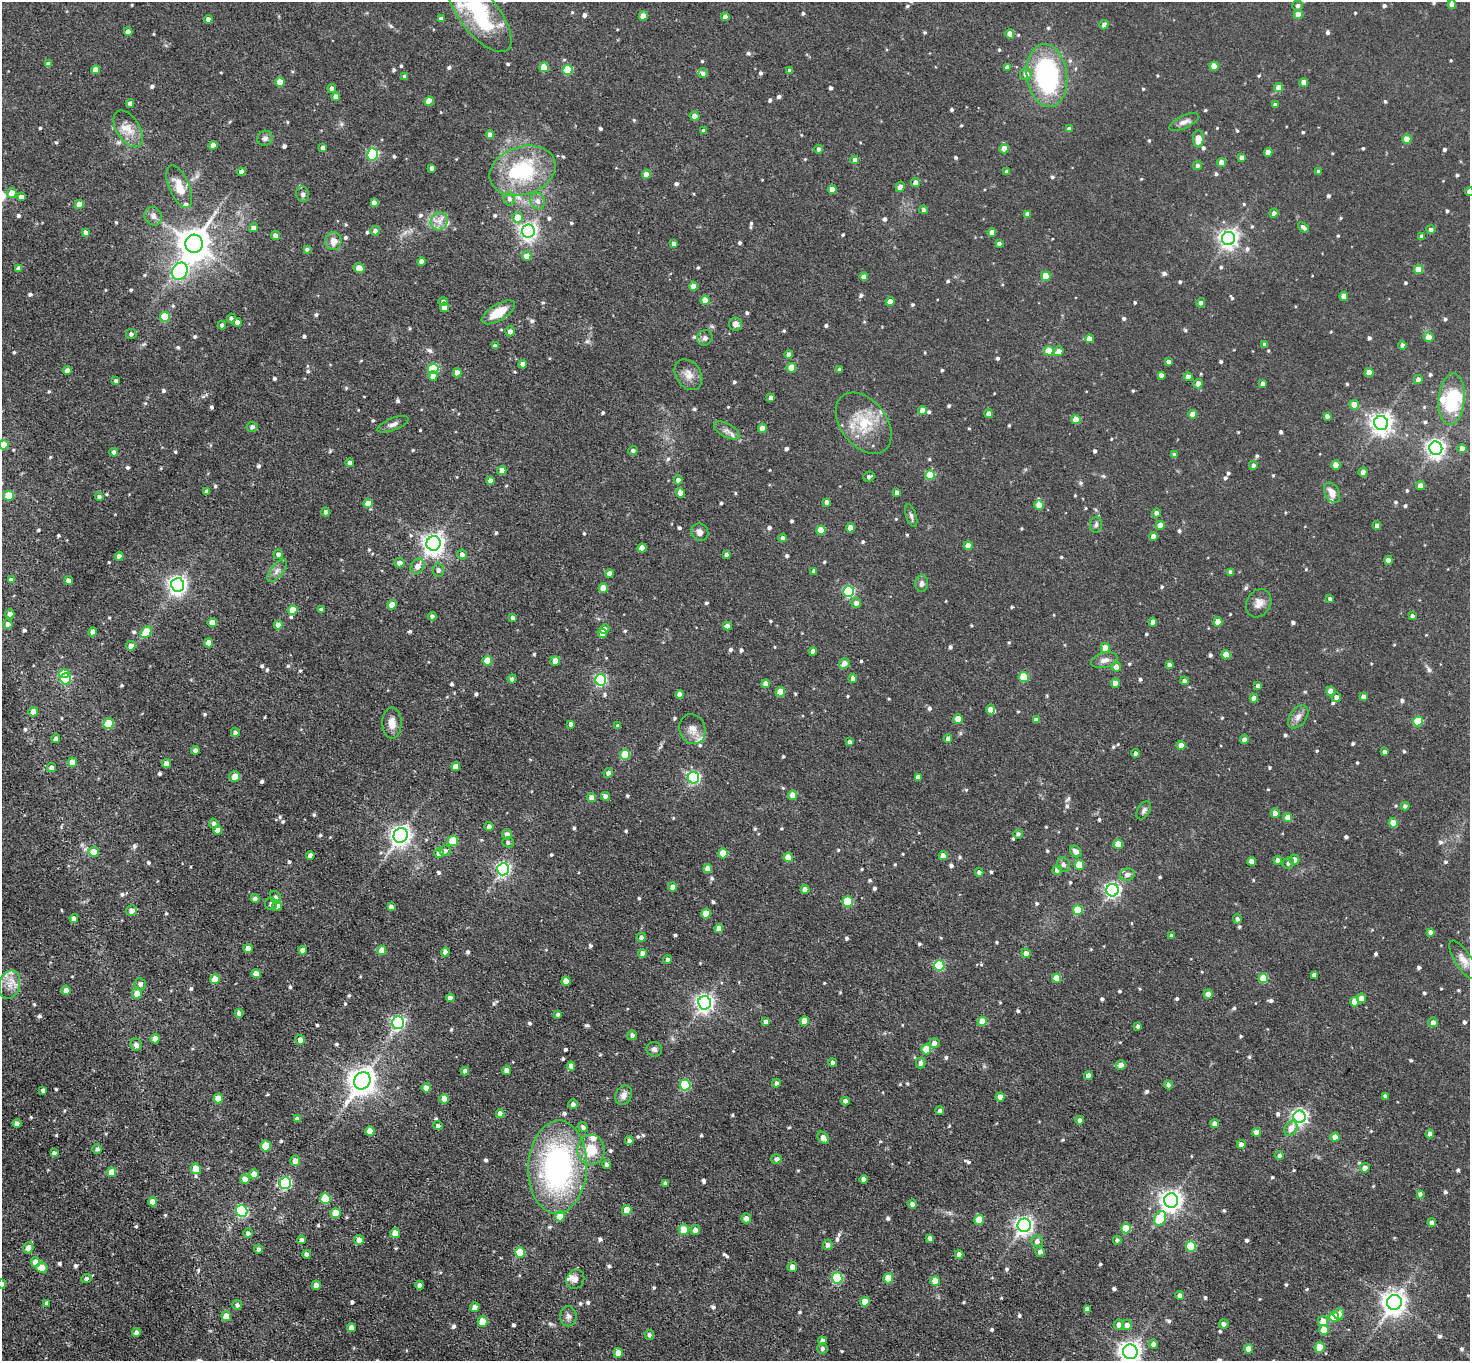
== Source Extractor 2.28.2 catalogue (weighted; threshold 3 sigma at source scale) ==
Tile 7 of 4 x 4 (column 3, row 2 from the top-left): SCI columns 2937-4404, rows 3011-4369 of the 5872 x 5879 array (HDU 1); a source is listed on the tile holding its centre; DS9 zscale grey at full resolution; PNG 1472 x 1363 px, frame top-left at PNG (2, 2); each listed source drawn as its Kron ellipse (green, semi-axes under 4 px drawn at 4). Nothing masked; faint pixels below the display range render black.
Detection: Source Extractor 2.28.2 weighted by HDU 2 'WHT'; one run over the whole footprint, this tile lists its part. Background 0.0516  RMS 0.007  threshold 0.0314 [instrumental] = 3 sigma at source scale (4.5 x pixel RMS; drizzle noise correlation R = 1.50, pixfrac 1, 0.05/0.05 arcsec/px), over >= 5 px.
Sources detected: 935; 1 inside a brighter object's white glare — neither listed nor drawn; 15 inside a brighter listed object's ellipse — not listed separately; of the other 919, all 500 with FLUX_AUTO >= 1.91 (the completeness limit of this list) listed and drawn (419 fainter detections not listed), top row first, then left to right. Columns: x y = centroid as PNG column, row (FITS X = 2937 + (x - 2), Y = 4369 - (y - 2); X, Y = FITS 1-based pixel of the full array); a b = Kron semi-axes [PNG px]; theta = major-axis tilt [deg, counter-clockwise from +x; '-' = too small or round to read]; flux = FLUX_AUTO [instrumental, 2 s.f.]
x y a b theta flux
1452 5 4 4 - 4.6
1298 6 5 5 - 2.1
479 15 45 19 -51 61
1298 15 4 4 - 9
643 16 4 4 - 7.7
725 17 4 4 - 4.7
208 19 4 4 - 3.4
441 19 4 4 - 2.8
1104 25 5 4 - 2.7
128 32 4 4 - 4.6
1010 34 4 4 - 7.4
48 64 4 4 - 3.2
1214 66 4 4 - 10
544 67 5 4 - 16
1007 67 4 4 - 2.1
96 70 4 4 - 7.5
567 70 5 5 - 29
790 71 4 4 - 2.2
703 73 5 5 - 2.4
1026 74 6 6 - 4.3
1047 75 31 20 -83 95
405 76 4 4 - 2.3
280 82 4 4 - 13
1304 82 4 4 - 6.6
332 88 4 4 - 2.5
1279 88 4 4 - 7.2
336 97 4 4 - 4.3
429 101 4 4 - 13
130 103 4 4 - 3
1275 105 4 4 - 2.6
694 116 5 4 - 4.4
1184 122 16 6 25 3.8
128 129 20 11 -58 10
1069 129 4 4 - 2.4
704 131 4 4 - 2.3
490 135 4 4 - 4.2
265 138 8 7 - 2.5
1198 139 9 5 -89 8
1407 139 4 4 - 13
213 145 4 4 - 5.6
323 148 4 4 - 2.9
819 149 4 4 - 2.1
1004 149 4 4 - 8.2
1268 152 4 4 - 6.2
373 154 6 5 - 77
1242 157 4 4 - 3.2
855 160 4 4 - 4.2
1222 162 4 4 - 6.4
1198 165 4 4 - 2.2
432 168 4 4 - 3
522 171 34 24 18 59
1007 171 4 4 - 2.7
241 172 4 4 - 3
1319 172 4 3 - 2.1
646 174 4 4 - 5.8
916 183 4 4 - 6.1
179 187 23 10 -67 12
900 187 5 4 - 4.2
832 189 4 4 - 7.1
1469 192 4 4 - 4.8
12 193 5 5 - 8.5
303 194 8 6 -77 2.1
21 197 4 4 - 3.8
509 199 6 5 - 2.7
538 201 8 7 - 3.7
374 202 4 4 - 3.4
79 204 4 4 - 11
924 210 4 4 - 2.1
1274 213 4 4 - 2.9
1027 214 4 4 - 3.9
153 216 9 8 - 3.5
517 217 5 5 - 9.8
439 221 9 8 - 5.3
1303 227 6 4 -40 2.8
253 228 4 4 - 3.5
1431 230 5 4 - 2
375 231 5 4 - 3.2
528 231 6 6 - 300
86 232 4 4 - 3.5
992 232 4 4 - 4.7
275 235 4 4 - 3.9
1422 236 4 4 - 2.2
1228 238 6 6 - 350
333 241 9 8 - 6.3
999 243 4 3 - 2.1
194 244 9 8 - 1400
674 244 4 4 - 2.5
307 249 4 4 - 2
527 256 5 4 - 7.4
422 261 4 4 - 4.8
19 268 4 4 - 3.5
359 268 5 5 - 11
1418 269 4 4 - 11
180 271 9 7 56 150
1046 276 5 4 - 17
864 277 4 4 - 6.1
693 286 4 4 - 5.9
1344 296 4 4 - 7.7
705 300 4 4 - 7.7
443 301 5 4 - 2.1
890 301 4 4 - 6.2
1201 303 5 4 - 2.6
445 307 4 4 - 6
498 312 19 8 31 15
165 317 5 5 - 28
231 318 4 4 - 2
237 322 4 4 - 4.9
736 324 7 6 - 3.6
222 325 4 4 - 2.3
510 331 5 4 - 3.7
131 334 5 5 - 2.5
1429 337 5 5 - 6.2
705 338 8 7 - 2.5
1089 339 4 4 - 7.2
1265 345 4 4 - 2.4
1402 345 4 4 - 2.1
495 346 4 4 - 2.2
1049 351 5 4 - 17
1058 351 5 4 - 5.5
789 354 4 4 - 4
1168 362 4 4 - 2.5
523 364 4 4 - 4.5
791 368 5 5 - 15
433 369 5 5 - 43
839 370 4 3 - 2.4
67 371 4 4 - 4.2
1369 372 4 4 - 9.1
457 373 4 4 - 6.6
688 375 17 12 -57 6.7
1161 375 4 4 - 2.7
433 376 5 4 - 5.3
1188 377 4 4 - 3.4
1418 379 4 4 - 3.4
116 381 4 4 - 2
1198 384 5 4 - 5
1263 384 4 4 - 2.3
771 398 4 4 - 3.2
1452 399 26 13 85 33
1354 405 5 4 - 9.8
922 411 4 4 - 7
989 414 4 4 - 4
1193 414 4 4 - 8.8
1327 416 4 4 - 2.5
1076 419 4 4 - 12
864 423 34 23 -52 28
1381 423 7 7 - 480
393 424 16 6 21 3.1
252 427 5 5 - 2.3
762 428 4 4 - 6.4
727 430 14 7 -28 3.7
4 445 4 4 - 12
1436 448 7 6 - 310
1462 449 4 4 - 6.7
633 450 5 4 - 2
114 452 4 4 - 2.4
1174 455 4 3 - 2.2
350 463 4 4 - 3
1253 465 4 4 - 2.2
1336 465 4 4 - 9.1
502 471 4 4 - 6.5
1363 472 5 4 - 4.8
930 475 5 5 - 26
869 477 5 5 - 2
678 480 4 4 - 2.7
490 481 4 4 - 3.8
1420 486 4 4 - 6.7
207 492 4 4 - 2.6
897 492 4 3 - 2.5
680 493 4 4 - 6.6
1332 493 11 7 -63 6.8
9 496 5 5 - 21
99 497 4 4 - 2.3
827 502 4 4 - 2.7
368 503 4 4 - 9.6
1039 505 4 4 - 9.2
325 512 4 4 - 2
1156 513 4 4 - 2.9
911 516 12 5 -72 2
1096 525 8 6 76 1.9
1160 525 4 4 - 9.4
1377 525 4 4 - 2.8
850 528 4 4 - 10
821 530 4 4 - 16
700 532 9 8 - 3.9
1153 536 4 4 - 4
783 538 4 4 - 2.1
434 543 7 7 - 460
968 546 4 4 - 9.7
642 548 4 4 - 12
278 554 4 4 - 2.5
462 555 5 5 - 2.9
726 555 4 3 - 2.3
119 556 4 4 - 4.2
1388 560 4 4 - 6.1
399 563 5 4 - 4.7
418 566 8 6 54 5.2
438 570 6 5 - 2.1
277 571 13 6 51 3.3
814 571 4 4 - 1.9
1231 572 4 4 - 2.9
609 574 4 4 - 5.1
11 580 4 4 - 2.6
69 581 4 4 - 5.1
922 584 8 6 84 2.8
178 585 6 6 - 320
603 588 4 4 - 9.1
849 592 5 5 - 75
1330 599 4 4 - 2
856 603 5 5 - 3.6
1259 603 15 12 60 5.8
392 605 4 4 - 8.9
321 609 4 4 - 2.2
293 610 5 4 - 14
10 614 4 4 - 3.8
432 616 4 4 - 2.1
1412 616 4 3 - 2.1
513 618 4 4 - 3
212 622 4 4 - 8.7
1153 622 4 4 - 5.5
1218 622 4 4 - 8.5
8 624 5 4 - 3.1
278 625 4 4 - 5.1
728 626 4 4 - 4.1
604 629 5 4 - 2.6
93 632 4 4 - 5.6
146 632 7 5 44 20
602 633 4 4 - 5.1
209 643 4 4 - 8.7
131 646 5 4 - 5.4
1105 648 5 4 - 9.8
813 651 4 4 - 4.7
1226 655 4 4 - 11
1105 660 13 7 13 4.4
487 661 5 5 - 15
555 661 5 4 - 9.1
844 663 5 5 - 6
1169 665 4 4 - 2.7
1116 667 5 4 - 6.3
64 673 5 4 - 13
1024 677 5 5 - 31
853 678 4 4 - 3.9
66 679 5 5 - 87
512 679 4 4 - 2.3
600 680 5 5 - 88
1184 681 4 4 - 2.3
1115 683 4 4 - 5.1
766 684 4 4 - 5.6
1258 686 4 4 - 2.6
1331 691 4 4 - 9.2
780 692 5 4 - 13
680 694 4 4 - 4.5
1336 697 5 5 - 2.6
1363 697 4 4 - 3.8
1254 698 4 4 - 4.9
990 709 5 4 - 4.7
33 712 5 4 - 6
1298 717 13 8 54 4.4
958 719 4 4 - 13
1036 720 4 4 - 4
1418 721 5 5 - 27
392 723 16 9 -90 7.6
108 724 5 5 - 29
571 724 4 4 - 2.7
618 726 4 4 - 1.9
692 729 15 13 -72 6.4
235 732 4 4 - 2.6
948 738 4 4 - 2.8
56 739 4 4 - 2.3
1244 740 4 4 - 3.4
850 742 4 4 - 3
1181 745 4 4 - 5.4
195 750 4 4 - 3.5
1385 752 4 3 - 2.1
1136 753 4 4 - 2.4
625 755 5 5 - 25
72 762 5 4 - 6.7
167 764 4 4 - 7.5
456 767 4 4 - 5.8
52 768 4 4 - 4.2
608 773 5 4 - 2.5
235 776 5 5 - 7.3
918 777 4 4 - 3.5
693 778 6 5 - 110
793 795 4 4 - 8.4
605 796 4 4 - 3.6
592 798 4 4 - 6.6
1405 806 4 4 - 2
1144 810 10 6 58 2.1
1275 813 5 4 - 4.4
1288 817 4 4 - 8.6
214 823 5 4 - 2.6
1393 823 5 4 - 12
489 826 4 4 - 2.9
218 830 4 4 - 6.4
507 834 5 5 - 3.7
1018 834 4 4 - 2.2
401 835 7 7 - 400
453 841 5 5 - 20
508 842 6 5 - 2
1118 844 5 4 - 15
445 851 5 5 - 2.7
94 852 5 5 - 11
1076 852 6 5 - 4.7
439 853 5 5 - 4
723 853 5 5 - 16
310 855 4 4 - 3.4
943 856 4 4 - 6.9
788 857 5 4 - 15
1278 860 4 4 - 4.2
1294 860 5 5 - 3.9
1252 861 4 4 - 5.4
1288 863 6 5 - 2.1
1063 864 7 6 - 2.5
1079 865 5 4 - 22
503 869 6 6 - 150
708 869 4 4 - 6.4
1057 870 5 4 - 3.5
979 872 4 4 - 3.2
1127 875 7 6 - 3
673 887 4 4 - 4.4
805 889 4 4 - 5.5
1112 890 6 6 - 200
276 897 7 5 -56 2.2
255 898 4 4 - 2.5
848 901 5 5 - 34
271 904 6 6 - 2.4
277 906 5 5 - 3
391 907 4 4 - 2.7
1078 910 5 5 - 28
132 911 5 5 - 4.8
706 914 5 4 - 15
74 918 4 4 - 5
1237 919 5 4 - 2
719 929 4 4 - 6.7
1430 932 4 4 - 2.7
1172 936 4 3 - 2.1
641 937 5 4 - 2.3
248 948 4 4 - 6.7
303 950 4 4 - 4.7
382 950 4 4 - 8.8
445 952 4 4 - 4
1026 953 5 4 - 4.9
642 954 4 4 - 4.3
668 960 4 4 - 2.4
1463 960 22 8 -57 6.1
939 966 5 5 - 42
256 974 5 4 - 6.1
1314 975 4 4 - 2.9
1056 978 4 4 - 12
1263 978 5 5 - 24
215 979 5 4 - 10
566 981 4 4 - 8.7
140 984 6 5 - 2.9
10 985 14 10 73 7.4
66 990 5 4 - 4.4
137 994 5 5 - 7.1
1208 994 5 4 - 3.7
450 998 4 4 - 4.8
1361 998 5 4 - 5.9
1354 1002 5 4 - 11
705 1003 6 6 - 300
239 1013 4 4 - 3.3
558 1014 4 4 - 2
804 1021 5 4 - 9.9
982 1021 5 4 - 11
766 1022 4 4 - 3.4
1433 1022 5 4 - 3.3
398 1023 6 6 - 140
1138 1026 4 3 - 2.1
632 1035 5 5 - 2.3
155 1039 4 4 - 6.3
300 1040 5 4 - 4.6
934 1043 5 5 - 4.1
136 1045 6 5 - 3
654 1049 8 7 - 2.3
926 1049 5 5 - 17
833 1062 4 4 - 2.5
921 1063 5 4 - 2.5
1121 1065 5 5 - 4.9
571 1066 4 4 - 6.2
507 1070 4 4 - 6
465 1071 4 4 - 4.3
1088 1076 4 4 - 3.9
362 1081 9 8 - 850
776 1083 4 4 - 2.1
685 1085 5 5 - 60
1168 1085 4 4 - 2.3
426 1088 4 4 - 6.1
43 1090 4 3 - 1.9
624 1095 10 8 59 4
1385 1096 4 4 - 2.6
1000 1097 4 4 - 6.8
218 1099 5 4 - 8
444 1099 5 4 - 7.4
845 1101 4 4 - 3.3
573 1104 5 5 - 2.8
940 1111 4 4 - 2.6
500 1114 4 4 - 4.4
1300 1117 6 6 - 220
297 1119 4 4 - 3.5
1080 1120 4 4 - 2.2
17 1124 4 4 - 3.2
1215 1124 4 4 - 5.4
438 1126 5 4 - 2.1
583 1127 5 4 - 2.6
1291 1128 8 6 57 6.4
370 1131 5 4 - 9.1
1256 1132 4 4 - 7.1
1430 1134 4 4 - 3.5
1335 1137 4 4 - 6.5
823 1138 7 5 -49 5.1
629 1140 4 4 - 2.7
1241 1144 4 4 - 3.1
266 1146 5 5 - 21
97 1149 5 4 - 2.3
591 1150 15 13 90 18
54 1153 4 4 - 2
1279 1156 4 4 - 2.2
776 1159 5 5 - 2.5
295 1161 5 5 - 6
607 1164 4 4 - 2.3
557 1167 47 29 87 170
1365 1168 5 4 - 4.2
196 1169 5 5 - 14
112 1172 5 4 - 11
254 1174 5 4 - 7.9
245 1179 4 4 - 7.4
864 1179 4 4 - 3.9
285 1183 6 5 - 88
665 1183 4 4 - 1.9
1420 1194 4 4 - 2.2
325 1199 5 5 - 40
1171 1201 7 7 - 480
153 1202 5 4 - 7.4
912 1204 4 4 - 2.8
627 1210 5 5 - 9.7
242 1211 6 5 - 72
336 1213 5 5 - 11
560 1216 5 5 - 14
746 1218 5 5 - 5
1160 1219 8 5 65 21
979 1220 5 5 - 13
1432 1223 4 4 - 3.5
1024 1225 7 6 - 300
1126 1228 5 5 - 23
684 1230 5 5 - 18
695 1230 5 4 - 4.4
248 1233 4 4 - 2
395 1233 5 5 - 9.6
930 1238 4 4 - 3.5
301 1240 4 4 - 2.1
359 1240 5 5 - 5.9
1117 1240 4 4 - 1.9
1037 1241 6 6 - 3.7
828 1245 5 4 - 3.6
1191 1246 5 5 - 36
28 1248 6 5 - 5.2
258 1249 5 4 - 2
520 1252 5 5 - 27
1040 1252 5 5 - 3
307 1254 4 4 - 2.9
959 1254 4 4 - 5.8
35 1262 5 4 - 8.8
792 1267 5 5 - 5.4
42 1268 6 5 - 10
86 1278 5 4 - 2.1
837 1278 5 5 - 57
888 1278 5 5 - 17
575 1279 10 8 58 3.5
935 1281 5 4 - 14
2 1284 4 4 - 2.6
316 1285 4 4 - 5.6
420 1285 4 4 - 3.6
1180 1295 4 4 - 3.4
865 1302 5 4 - 11
1394 1302 7 7 - 620
47 1303 4 3 - 1.9
237 1305 5 5 - 2.2
475 1307 5 4 - 3.3
1087 1309 4 4 - 2.8
1339 1314 5 5 - 5.3
226 1316 5 5 - 9.9
568 1316 10 8 -88 3.2
1334 1317 5 5 - 25
1323 1321 5 5 - 8.6
483 1322 5 5 - 18
1224 1324 4 4 - 3
1119 1325 5 5 - 3.6
1127 1325 5 5 - 4.6
351 1327 4 4 - 4.4
1324 1330 5 4 - 12
136 1333 4 4 - 2.8
649 1335 5 4 - 2.1
822 1341 4 4 - 3.1
1153 1344 4 4 - 2.9
1320 1347 5 5 - 13
823 1349 5 5 - 2
1249 1349 5 4 - 6.1
1130 1352 7 7 - 480
618 1353 5 4 - 8.9
Isophote crosses this tile's border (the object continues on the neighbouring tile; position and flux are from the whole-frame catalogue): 5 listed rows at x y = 479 15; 1469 192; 4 445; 2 1284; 1130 1352